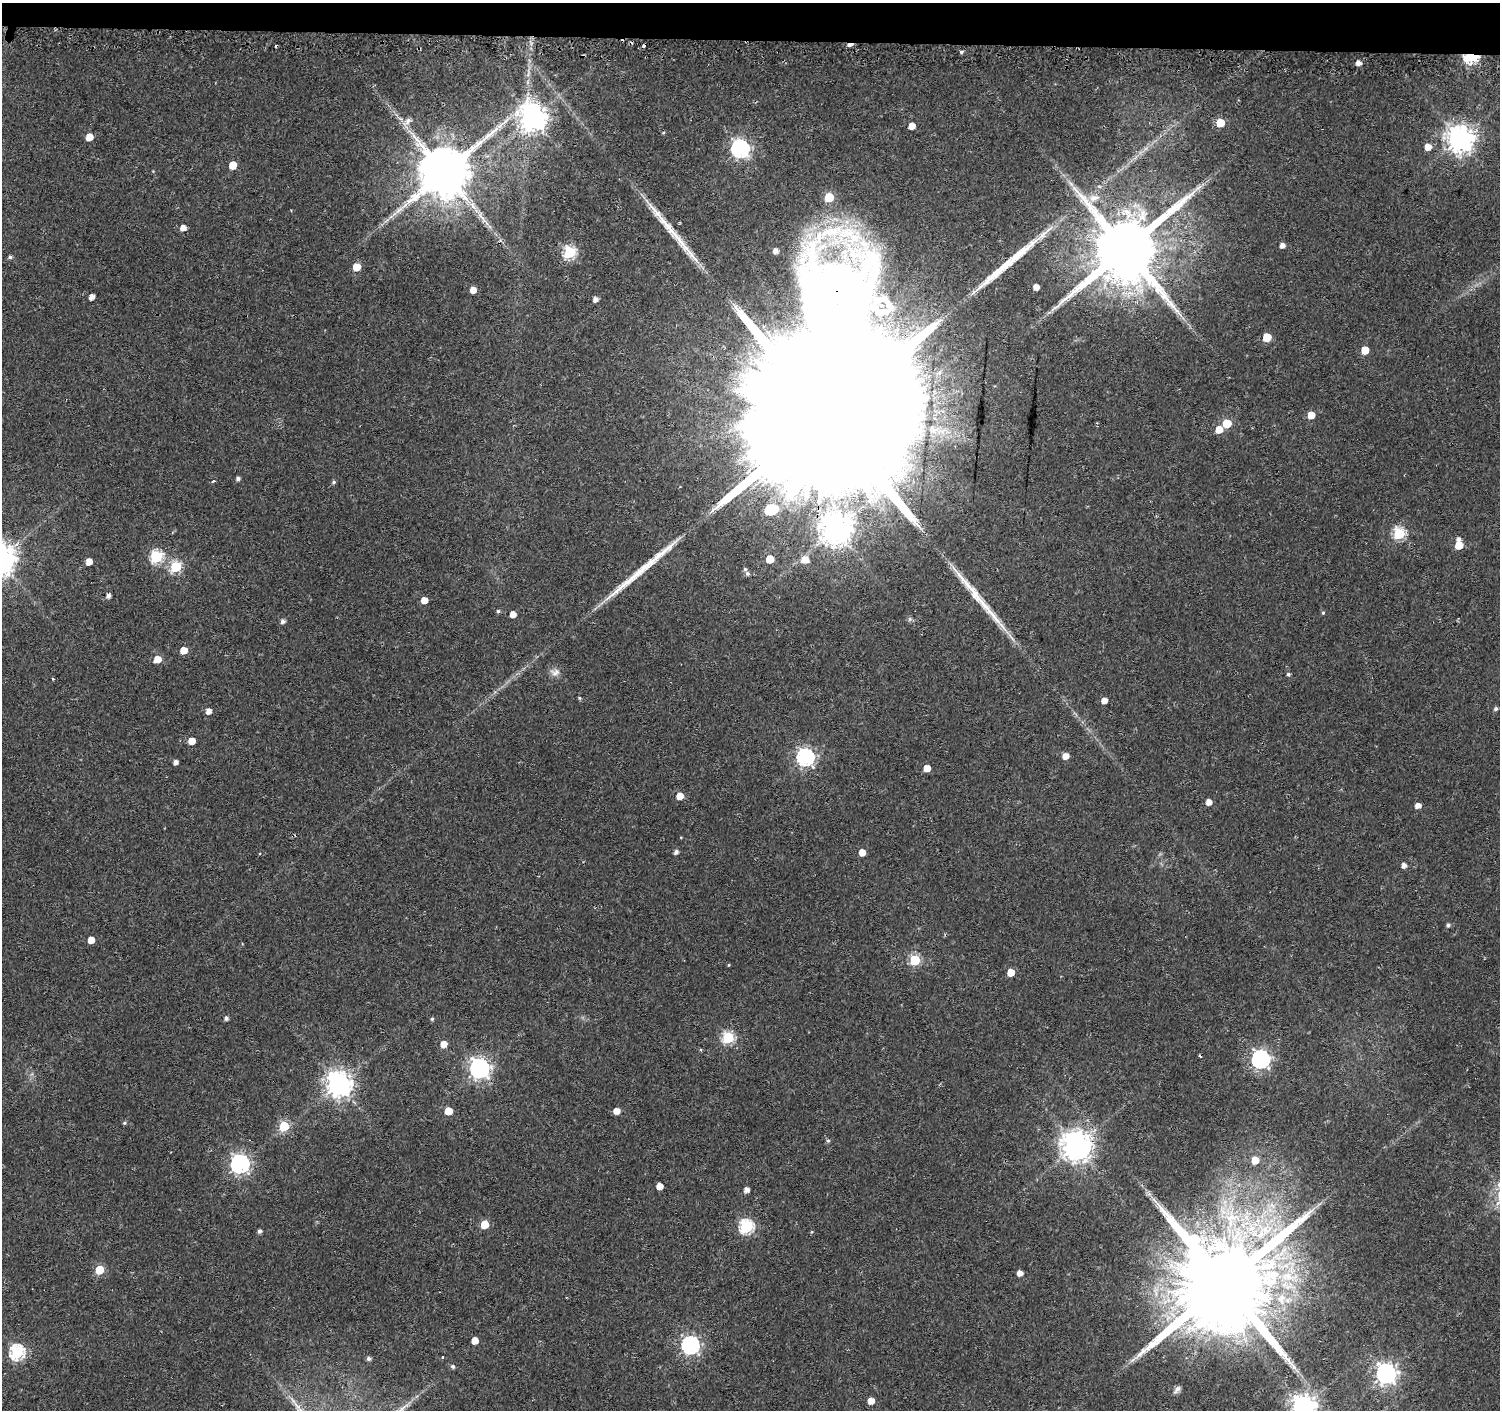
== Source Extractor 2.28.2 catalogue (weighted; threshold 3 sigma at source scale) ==
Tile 2 of 3 x 3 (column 2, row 1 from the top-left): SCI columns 1618-3115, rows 4180-5587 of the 4662 x 5899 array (HDU 1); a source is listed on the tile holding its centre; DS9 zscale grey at full resolution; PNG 1502 x 1412 px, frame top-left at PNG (2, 3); no overlay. Shown black and unused: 3% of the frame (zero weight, under 2 of 3 exposures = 3% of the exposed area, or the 3 px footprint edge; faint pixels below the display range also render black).
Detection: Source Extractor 2.28.2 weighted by HDU 2 'WHT'; one run over the whole footprint, this tile lists its part. Background 0.0177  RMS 0.0033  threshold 0.0147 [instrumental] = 3 sigma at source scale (4.5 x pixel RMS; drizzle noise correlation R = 1.50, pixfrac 1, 0.0396/0.0396 arcsec/px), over >= 5 px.
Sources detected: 131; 5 cosmic-ray / hot-pixel residue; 6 long thin detections or spike segments (spike, bleed or trail) — not listed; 2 inside a brighter listed object's ellipse — not listed separately; the other 118 listed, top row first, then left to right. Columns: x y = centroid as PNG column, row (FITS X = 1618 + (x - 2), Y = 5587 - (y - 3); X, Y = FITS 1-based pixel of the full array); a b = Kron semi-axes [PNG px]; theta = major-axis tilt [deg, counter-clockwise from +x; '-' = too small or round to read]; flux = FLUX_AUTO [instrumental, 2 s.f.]
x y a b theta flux
961 52 4 3 - 0.75
1471 57 6 5 - 65
1358 63 4 4 - 1.7
533 117 10 9 - 360
407 121 15 7 43 1.9
1220 123 5 5 - 9.2
912 126 5 5 - 3.8
663 132 4 3 - 0.31
89 137 5 5 - 4.5
1460 139 9 9 - 380
1428 147 6 5 - 3.4
740 149 7 7 - 110
233 165 5 5 - 7.2
444 172 15 13 44 2300
829 197 6 6 - 13
1094 198 14 8 15 2.8
473 206 17 7 -60 3.2
387 220 8 4 45 0.99
183 228 5 5 - 2.3
1282 245 5 5 - 1.7
1125 249 19 17 64 4200
776 251 6 6 - 2.1
569 252 6 6 - 40
10 257 5 4 - 0.81
357 267 5 5 - 7.4
1036 287 5 5 - 2.7
473 290 5 4 - 2.9
92 297 5 4 - 2.2
595 299 5 4 - 1.8
874 307 15 12 -68 4.8
889 307 18 11 -86 3.2
1267 337 5 5 - 10
1365 350 5 5 - 7.3
1311 415 5 5 - 5.5
826 419 113 31 84 63000
1227 423 6 5 - 12
1219 430 6 5 - 4.6
238 479 5 4 - 1
213 481 4 3 - 0.6
334 482 6 4 28 0.53
771 509 18 13 12 12
835 529 10 10 - 510
1399 534 6 6 - 37
1459 539 5 4 - 1.2
1459 545 5 5 - 7.9
156 557 6 6 - 37
770 559 5 5 - 6.2
805 560 8 7 - 3.1
89 562 5 5 - 3.5
175 567 6 5 - 31
747 573 5 5 - 0.79
108 596 5 4 - 1.4
424 600 5 5 - 3.8
498 611 5 5 - 0.57
1323 613 4 4 - 0.38
513 614 5 4 - 2.8
283 621 5 5 - 1.1
183 650 5 5 - 5.6
157 659 5 5 - 5.3
555 672 13 10 5 2.1
1288 674 5 4 - 0.65
53 679 4 3 - 0.27
579 698 4 3 - 0.46
1104 700 5 4 - 2.8
1496 709 5 5 - 0.74
208 711 5 5 - 2.5
191 741 5 5 - 4.5
1065 756 5 5 - 3
805 757 7 7 - 110
176 762 4 4 - 1.4
927 768 5 5 - 4.2
680 796 5 5 - 5
1209 802 5 5 - 2.7
1418 805 5 4 - 2.2
676 852 5 4 - 1.3
862 852 5 5 - 4.3
1404 865 4 4 - 1.8
1448 925 5 4 - 0.8
91 940 5 5 - 3.6
915 960 6 6 - 26
729 965 4 3 - 0.26
1011 972 5 5 - 5.2
226 1018 5 4 - 1
432 1019 5 4 - 0.51
728 1038 6 6 - 37
443 1044 5 5 - 3.5
701 1050 5 3 - 0.33
1260 1059 7 7 - 120
479 1068 8 7 - 170
339 1084 8 8 - 320
448 1111 5 5 - 6.3
617 1111 5 5 - 3.3
124 1123 5 4 - 0.47
284 1126 6 5 - 21
828 1141 5 5 - 0.71
1076 1145 9 9 - 510
1255 1160 6 5 - 5.5
240 1164 7 7 - 130
659 1186 5 5 - 3.7
746 1190 5 4 - 1.8
1272 1205 8 5 -45 1.3
485 1224 5 5 - 9
746 1227 7 6 - 52
259 1231 5 4 - 0.9
811 1232 5 3 - 0.29
100 1270 5 5 - 12
1020 1273 5 4 - 2.3
1224 1283 29 22 78 9400
475 1340 5 5 - 4
690 1345 7 7 - 120
17 1352 7 6 - 65
443 1357 3 3 - 0.49
369 1358 5 4 - 0.98
453 1366 5 5 - 0.72
1386 1373 8 7 - 180
1177 1390 11 6 54 1.3
871 1401 5 5 - 3.8
1303 1406 8 8 - 270
Overlapping masked pixels (flux is a lower limit): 3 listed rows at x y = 1471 57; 826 419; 835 529
Isophote crosses this tile's border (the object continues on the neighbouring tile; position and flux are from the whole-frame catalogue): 1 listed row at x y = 1303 1406